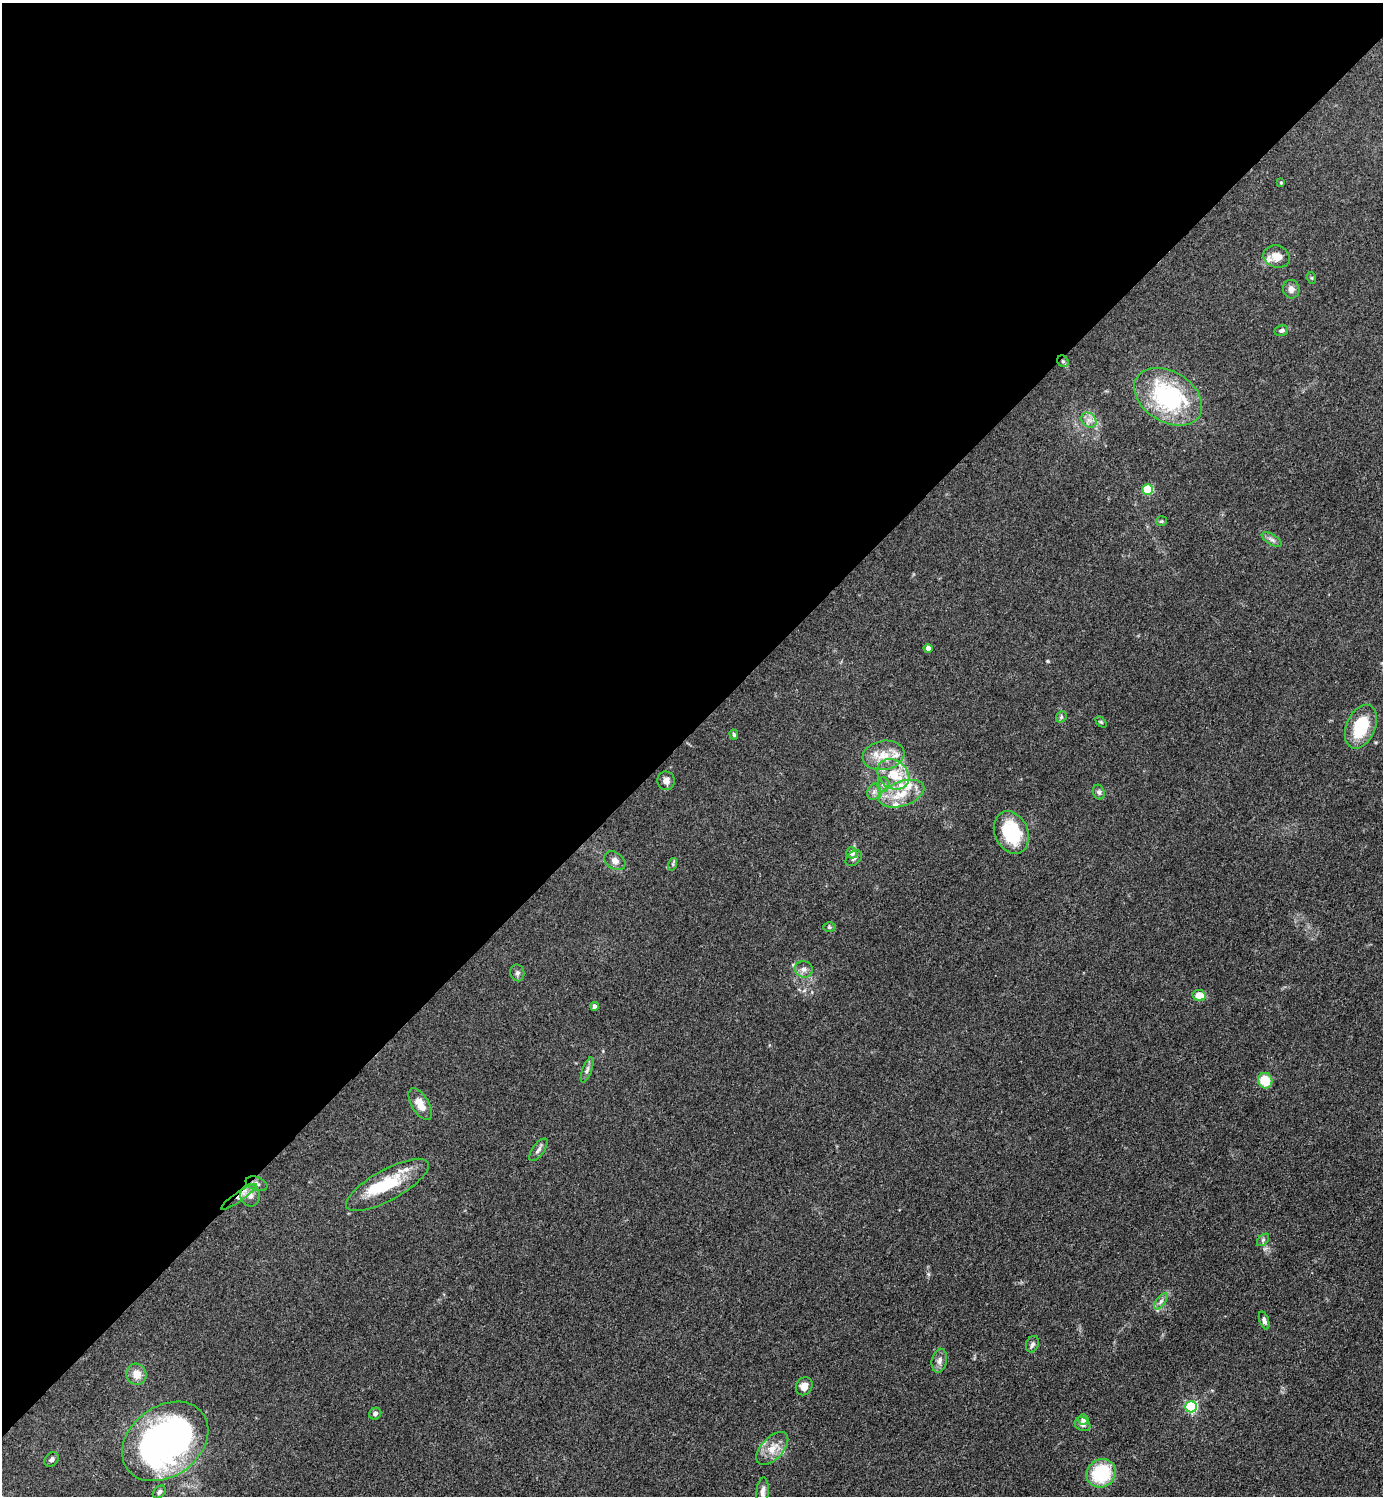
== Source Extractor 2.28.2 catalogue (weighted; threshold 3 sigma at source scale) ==
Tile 2 of 4 x 4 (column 2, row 1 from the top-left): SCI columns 1681-3061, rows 4486-5979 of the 5980 x 5982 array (HDU 1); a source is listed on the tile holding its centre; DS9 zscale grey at full resolution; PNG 1385 x 1498 px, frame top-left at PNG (2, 3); each listed source drawn as its Kron ellipse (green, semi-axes under 4 px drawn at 4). Shown black and unused: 49% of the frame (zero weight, under 3 of 4 exposures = <1% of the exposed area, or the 3 px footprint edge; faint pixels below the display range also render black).
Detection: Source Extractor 2.28.2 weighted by HDU 2 'WHT'; one run over the whole footprint, this tile lists its part. Background 0.0863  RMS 0.0063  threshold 0.0286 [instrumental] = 3 sigma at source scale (4.5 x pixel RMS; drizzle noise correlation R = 1.50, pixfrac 1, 0.05/0.05 arcsec/px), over >= 5 px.
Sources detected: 65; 1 inside a brighter object's white glare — neither listed nor drawn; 6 inside a brighter listed object's ellipse — not listed separately; the other 58 listed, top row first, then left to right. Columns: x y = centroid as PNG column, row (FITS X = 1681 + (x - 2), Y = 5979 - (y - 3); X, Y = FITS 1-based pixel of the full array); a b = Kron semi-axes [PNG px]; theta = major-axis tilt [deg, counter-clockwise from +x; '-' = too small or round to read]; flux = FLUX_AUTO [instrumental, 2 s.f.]
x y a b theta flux
1281 183 4 4 - 0.63
1277 257 13 11 -19 8
1312 278 6 4 -71 0.76
1291 289 9 8 - 3.3
1281 331 7 5 13 1.5
1063 361 6 5 - 1.4
1168 397 37 25 -32 78
1089 420 8 6 -44 3.2
1148 490 5 5 - 31
1161 521 5 5 - 0.79
1272 539 11 5 -31 2.4
928 648 4 4 - 3.9
1061 717 6 4 48 0.97
1101 722 6 4 -45 0.83
1361 727 23 14 66 28
734 734 5 4 - 1.1
883 755 21 14 10 13
893 774 17 13 -38 15
666 781 9 8 - 3.8
883 784 7 6 - 1.9
874 792 8 6 69 2.3
1099 792 7 6 - 1.7
902 794 23 12 19 14
1011 833 22 16 -66 36
852 853 6 5 - 4.4
854 858 9 6 41 2.2
615 861 12 8 -34 3.4
673 864 6 4 73 0.94
829 927 6 5 - 1
804 969 9 8 - 3
517 973 8 7 - 2
1199 995 7 5 -12 8.7
594 1006 4 4 - 1.6
587 1070 13 4 70 2.1
1265 1081 8 7 - 15
420 1104 18 8 -59 7.1
538 1150 13 6 54 2.4
257 1184 11 6 -20 2.3
387 1185 46 15 29 29
250 1195 11 10 - 4.5
239 1197 21 5 35 4.8
1263 1240 7 4 46 1.2
1161 1301 9 4 54 2
1264 1320 9 4 -71 2.1
1032 1344 8 6 67 1.9
939 1361 12 7 77 3.2
136 1374 10 10 - 6.9
804 1386 9 8 - 4.6
1191 1407 5 5 - 78
375 1414 6 5 - 1.9
1083 1419 5 5 - 4.1
1082 1424 8 6 -30 2.2
165 1441 47 35 37 240
772 1448 20 11 47 9.5
52 1459 8 6 44 2.2
1101 1473 15 13 37 36
159 1492 7 5 44 1.8
763 1492 14 6 86 3.3
Overlapping masked pixels (flux is a lower limit): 2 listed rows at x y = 1063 361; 239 1197